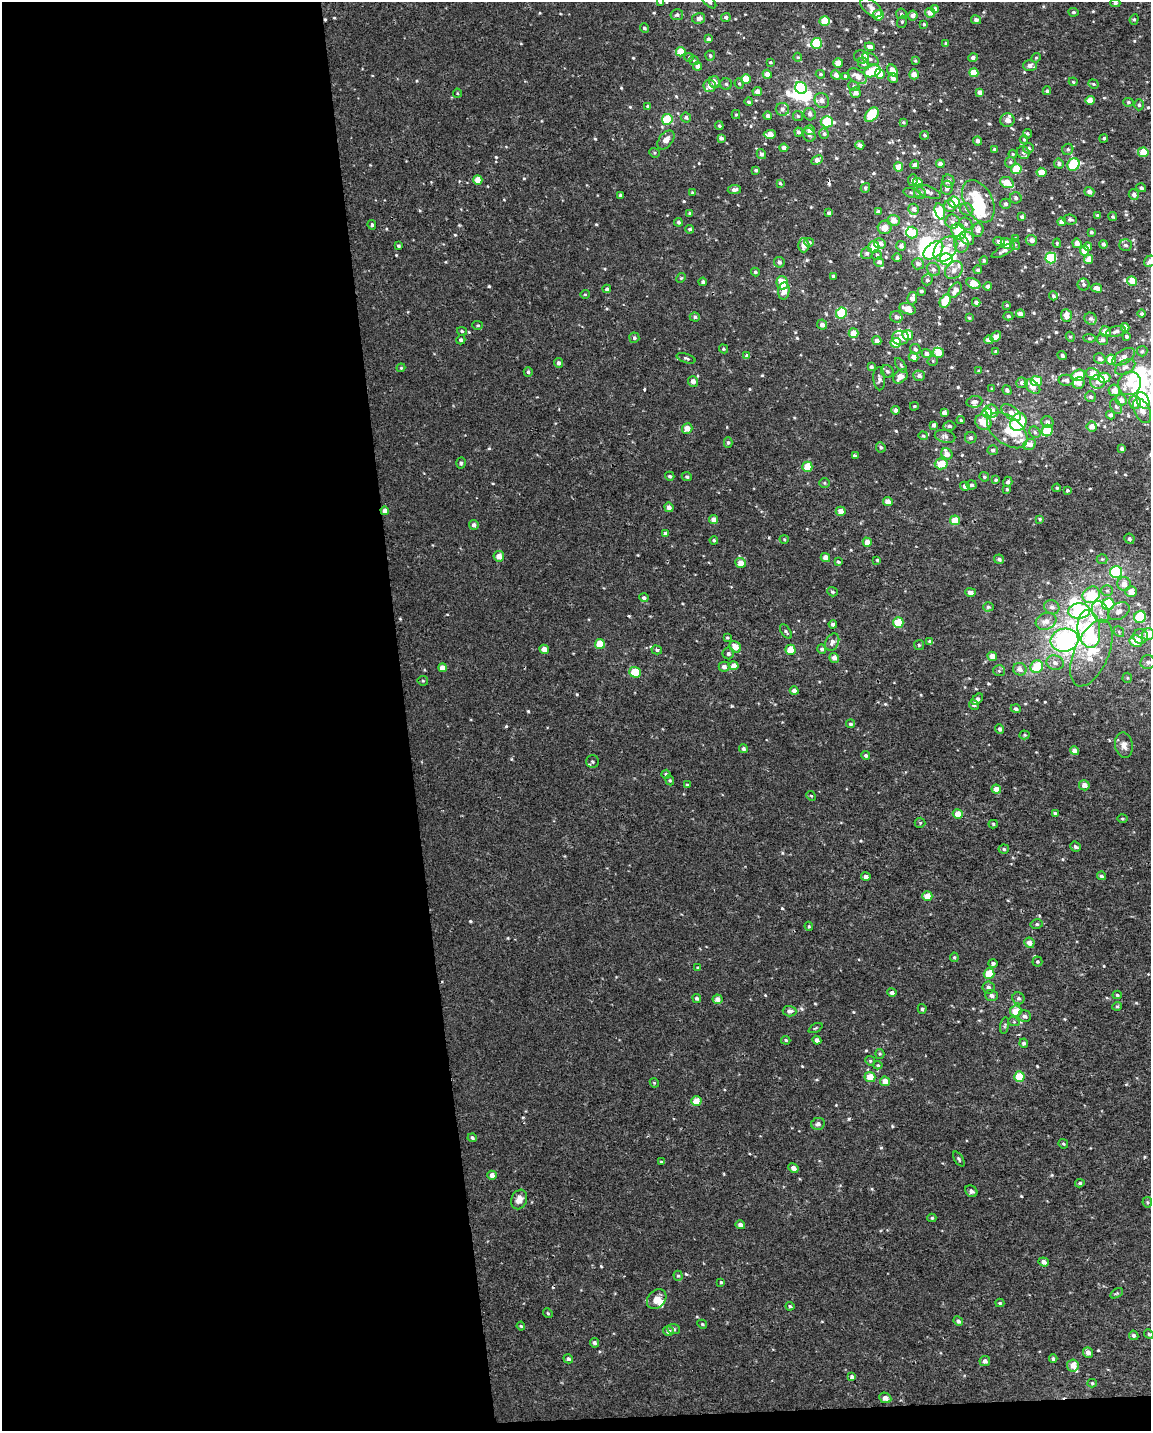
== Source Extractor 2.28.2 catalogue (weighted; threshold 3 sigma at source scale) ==
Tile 9 of 4 x 3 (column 1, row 3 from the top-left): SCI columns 1-1149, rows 52-1480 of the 4595 x 4347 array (HDU 1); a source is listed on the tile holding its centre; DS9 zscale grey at full resolution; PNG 1153 x 1433 px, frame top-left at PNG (2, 2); each listed source drawn as its Kron ellipse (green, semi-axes under 4 px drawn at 4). Shown black and unused: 36% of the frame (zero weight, under 2 of 3 exposures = <1% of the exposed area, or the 3 px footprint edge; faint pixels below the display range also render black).
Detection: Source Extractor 2.28.2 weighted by HDU 2 'WHT'; one run over the whole footprint, this tile lists its part. Background 5.72e-04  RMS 0.0029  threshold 0.013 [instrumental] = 3 sigma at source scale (4.5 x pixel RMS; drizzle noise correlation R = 1.50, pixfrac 1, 0.0396/0.0396 arcsec/px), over >= 5 px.
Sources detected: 646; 16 inside a brighter object's white glare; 1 cosmic-ray / hot-pixel residue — neither listed nor drawn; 31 inside a brighter listed object's ellipse — not listed separately; of the other 598, all 500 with FLUX_AUTO >= 0.312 (the completeness limit of this list) listed and drawn (98 fainter detections not listed), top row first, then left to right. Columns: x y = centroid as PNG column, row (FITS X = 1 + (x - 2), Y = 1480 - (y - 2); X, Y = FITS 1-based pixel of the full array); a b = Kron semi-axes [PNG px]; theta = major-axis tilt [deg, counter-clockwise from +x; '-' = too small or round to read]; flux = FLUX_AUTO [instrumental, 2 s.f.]
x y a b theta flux
660 2 4 4 - 0.31
709 2 8 4 -42 0.58
1115 3 5 4 - 0.65
871 8 12 7 -40 1.4
935 9 4 4 - 1
1073 12 5 4 - 0.45
930 13 5 5 - 2.3
901 14 5 5 - 0.56
677 15 6 5 - 0.66
878 15 5 5 - 4.1
913 16 5 5 - 1.3
726 17 4 4 - 0.61
699 18 6 5 - 1.2
1134 19 5 4 - 0.42
976 20 5 4 - 0.92
825 21 5 4 - 6.9
902 22 6 5 - 0.46
924 24 3 3 - 0.38
644 28 5 4 - 0.46
709 39 4 4 - 0.82
817 43 5 5 - 13
946 43 3 3 - 0.54
870 47 5 4 - 1.9
681 52 5 4 - 5.4
710 56 5 5 - 0.53
689 57 4 4 - 0.34
798 57 4 4 - 0.32
861 57 7 6 - 0.94
973 58 5 4 - 0.9
1036 58 5 4 - 0.41
870 59 9 5 -26 0.75
694 61 5 4 - 0.35
915 61 3 3 - 0.31
770 62 3 3 - 0.33
838 63 5 4 - 2.9
863 63 6 5 - 0.98
698 66 4 4 - 1.7
1030 66 7 5 0 1.1
892 70 6 4 -51 2.8
872 71 8 5 20 9.5
974 73 4 4 - 4.2
767 74 4 4 - 2.1
820 74 5 3 - 0.45
880 74 5 5 - 2.3
914 74 5 5 - 2.2
836 75 5 4 - 1.2
845 76 4 4 - 0.71
857 76 10 6 -33 2.3
893 78 5 4 - 1.2
746 79 5 4 - 4.7
715 82 6 5 - 1.4
1073 82 4 3 - 0.31
726 84 6 5 - 0.52
739 84 5 4 - 0.39
1093 84 5 4 - 0.4
709 86 6 6 - 1.4
854 86 6 4 -23 0.49
801 88 6 5 - 22
757 91 5 4 - 1.7
1047 91 4 4 - 0.53
980 92 4 4 - 1.5
457 93 4 4 - 0.33
856 93 5 5 - 1.6
822 100 8 7 - 1.6
1090 100 4 4 - 2.7
749 102 4 4 - 0.5
1128 102 5 4 - 0.48
1139 105 5 4 - 0.57
648 106 4 4 - 0.63
782 109 6 6 - 0.85
810 114 6 6 - 0.86
736 115 4 4 - 0.34
872 115 8 5 49 11
768 116 4 4 - 0.93
798 116 5 5 - 0.4
686 117 5 5 - 0.67
667 119 5 5 - 8.5
1007 120 7 7 - 1.5
827 122 6 5 - 10
903 122 4 3 - 0.39
719 126 4 4 - 0.56
810 130 5 5 - 1.2
798 132 4 4 - 0.6
770 134 6 4 3 3.4
824 134 5 4 - 0.61
1027 134 5 4 - 0.44
809 135 7 6 - 0.65
924 135 4 4 - 0.54
721 138 4 4 - 0.88
1104 138 4 4 - 0.54
1024 139 4 3 - 0.35
666 140 11 6 52 1.8
978 141 4 4 - 0.82
860 145 4 4 - 0.87
784 148 4 4 - 1.3
1028 148 5 5 - 0.97
995 149 3 3 - 0.6
1068 149 6 5 - 0.56
1143 152 5 5 - 4.8
654 153 5 4 - 0.39
1023 153 6 6 - 0.73
761 154 5 4 - 0.78
1013 154 4 4 - 0.33
817 160 6 4 27 1.8
1010 162 6 5 - 0.48
940 164 4 4 - 1.3
1059 164 5 5 - 0.76
1073 164 6 5 - 18
915 165 4 4 - 1.4
898 167 4 4 - 3.4
1016 169 5 5 - 5.6
756 170 4 4 - 0.48
1041 172 5 4 - 2.9
478 180 4 4 - 3.1
913 180 6 5 - 0.67
948 181 6 6 - 0.95
918 182 5 4 - 3.3
780 183 4 4 - 0.35
1007 183 7 5 -26 3.5
865 188 5 4 - 0.56
947 188 7 5 83 1.1
1141 188 5 4 - 0.56
734 189 7 4 9 0.99
928 192 14 5 -20 1.2
1089 192 5 4 - 1.4
692 193 4 4 - 0.38
912 193 9 4 -13 0.64
920 193 6 6 - 1.2
1134 194 5 5 - 1.1
621 195 4 3 - 0.68
1016 198 6 5 - 0.65
978 201 23 14 -62 12
954 202 6 5 - 8.3
1006 204 5 5 - 0.69
950 206 6 5 - 1.1
914 209 5 5 - 1.3
966 209 7 6 - 0.73
940 211 8 5 -73 5
878 212 4 3 - 0.89
690 213 3 3 - 0.53
829 213 4 4 - 0.63
1098 215 3 3 - 0.5
1022 217 4 4 - 0.53
1113 217 4 4 - 0.45
1070 219 7 5 -8 0.68
894 220 6 5 - 2
678 222 4 4 - 0.63
952 222 7 7 - 0.95
1062 222 4 4 - 1.8
966 224 7 6 - 0.68
372 225 5 4 - 0.4
885 227 7 6 - 2.1
690 229 4 4 - 0.62
978 230 7 5 70 1.1
959 231 8 7 - 8.1
1091 232 4 3 - 0.47
912 233 6 5 - 5.7
967 238 8 6 -43 3.5
1016 238 4 4 - 0.44
1031 240 5 5 - 1.2
999 241 6 4 -4 1
809 242 5 4 - 0.63
1006 243 6 5 - 3
1057 243 4 4 - 0.43
1077 243 5 4 - 1.5
880 244 6 5 - 1.8
961 244 9 7 -87 1.9
1015 244 6 4 -66 0.5
1103 244 4 4 - 0.82
804 245 7 5 -90 2.1
1125 245 6 6 - 0.77
398 246 3 3 - 0.44
901 246 5 5 - 1.1
874 247 6 5 - 4.4
1088 247 4 4 - 2.1
945 249 14 9 50 4.7
933 250 11 7 39 32
1003 251 13 5 27 1.1
1084 251 5 4 - 2.7
867 253 6 6 - 0.7
877 255 5 5 - 0.41
897 258 4 4 - 0.59
1051 258 5 5 - 21
946 259 6 6 - 32
1089 259 4 4 - 2.8
984 260 4 3 - 0.43
1150 261 6 5 - 1.7
779 262 5 5 - 1.1
879 262 5 4 - 0.85
918 264 6 5 - 1.3
933 269 7 6 - 0.99
954 270 10 8 48 1.6
978 270 4 4 - 0.46
755 272 4 4 - 0.49
833 276 3 3 - 0.53
681 278 5 4 - 0.32
927 280 5 5 - 0.62
1132 281 5 4 - 3.4
703 282 4 4 - 0.72
782 283 7 5 -74 6
973 284 7 5 -22 4.9
1084 284 6 6 - 0.73
988 286 4 4 - 0.81
1097 288 5 4 - 1.9
607 289 4 4 - 0.68
955 290 8 5 57 2.1
784 291 9 5 83 2.5
921 291 4 3 - 0.56
585 294 5 4 - 0.32
1053 296 4 4 - 0.44
912 298 6 5 - 1.7
945 301 7 5 63 7.4
976 302 4 4 - 1
1007 305 4 3 - 0.32
908 309 8 5 -18 2.8
841 313 6 5 - 9.5
1020 314 4 4 - 1.5
1141 314 4 4 - 0.49
1066 315 6 5 - 2.4
1008 316 5 4 - 0.52
695 317 5 4 - 0.6
896 317 6 5 - 0.97
969 318 3 3 - 0.34
1091 319 6 5 - 0.73
822 324 5 5 - 1.3
478 325 5 4 - 0.32
1125 327 4 4 - 2
462 331 5 4 - 0.41
1105 331 5 5 - 2
1116 332 10 5 16 0.89
853 333 5 4 - 3.6
908 335 5 5 - 4.3
1126 336 4 4 - 0.56
996 337 6 4 43 1.9
1070 337 5 4 - 0.43
634 338 5 5 - 0.55
901 338 8 7 - 1.8
1089 338 6 4 -6 0.39
461 340 5 4 - 0.58
989 340 5 4 - 2.2
1102 340 6 5 - 0.87
877 341 4 4 - 1.7
896 343 5 5 - 7.7
723 349 5 4 - 0.35
915 349 5 5 - 0.75
996 351 4 4 - 0.39
1142 351 5 5 - 0.5
938 353 5 5 - 3.1
926 354 5 4 - 1.2
1062 355 5 4 - 0.69
747 356 4 4 - 1.1
914 357 5 4 - 2
1124 357 13 6 32 1.9
686 358 10 4 -18 0.57
1100 359 6 5 - 1.1
1111 360 5 5 - 5.2
933 361 5 5 - 0.43
558 363 5 4 - 0.81
901 365 8 3 -56 0.43
871 367 4 3 - 0.57
1125 367 11 6 29 1.2
401 368 4 3 - 0.32
887 371 7 6 - 0.69
979 371 4 3 - 0.44
528 372 4 4 - 0.51
1093 374 7 5 -29 4.1
1078 375 7 5 23 6.7
919 376 6 5 - 0.94
900 377 8 6 40 2.1
1104 378 6 5 - 5.6
879 379 11 6 -87 0.93
1066 380 8 5 -1 0.97
693 381 5 5 - 1.4
1036 381 5 5 - 7
1097 382 7 7 - 1.2
1022 383 5 5 - 1
1079 383 6 5 - 1.2
1129 384 12 11 - 5.6
1032 386 9 5 -41 3.1
992 389 4 4 - 0.33
1007 390 5 4 - 0.65
1114 390 6 5 - 2.7
1091 397 5 5 - 0.81
1121 400 6 5 - 1.7
1143 401 9 6 -64 15
974 402 8 5 8 1
1135 402 6 6 - 3.4
914 406 4 3 - 0.34
1116 407 8 5 -62 0.72
896 410 4 4 - 0.98
992 411 7 6 - 1.8
1142 411 13 7 -63 2.3
1011 412 11 6 -36 1.4
944 413 4 4 - 1.4
987 413 5 5 - 7.1
1111 415 4 4 - 0.9
961 420 4 3 - 0.35
983 422 9 7 -39 4.9
1018 422 9 7 55 29
1047 422 6 5 - 0.94
934 425 4 4 - 0.88
949 426 6 4 -3 0.6
1092 426 5 5 - 2.2
687 428 5 5 - 2.4
1007 430 23 13 -38 6.1
1047 431 6 5 - 12
1035 432 6 5 - 0.6
923 436 5 3 - 0.4
945 436 10 6 -13 0.94
971 438 6 5 - 0.75
728 443 5 4 - 0.53
1030 444 6 5 - 1.5
881 447 5 4 - 0.48
1122 449 3 3 - 0.7
993 450 5 5 - 0.7
947 454 6 5 - 1.8
855 456 4 3 - 3.8
461 463 5 4 - 0.49
941 464 6 5 - 4.9
807 467 5 5 - 5.3
670 476 5 4 - 0.64
687 477 5 4 - 0.6
984 477 5 4 - 0.41
996 480 4 3 - 0.55
1008 482 5 4 - 0.68
825 483 5 5 - 0.39
971 485 5 4 - 0.63
965 486 5 4 - 1
1057 488 4 3 - 0.38
1007 489 4 3 - 0.45
1067 490 3 3 - 0.33
888 502 5 4 - 2.4
669 507 5 4 - 1.3
385 511 4 4 - 1.6
841 511 5 4 - 2.3
1040 519 4 3 - 0.32
714 520 4 4 - 2.3
955 520 5 4 - 4.6
474 525 5 4 - 0.91
665 533 4 4 - 0.62
784 539 4 4 - 0.34
1129 539 5 5 - 0.69
714 540 4 4 - 0.45
867 542 4 4 - 2.4
499 556 5 5 - 2.6
825 557 5 4 - 1.8
999 559 5 4 - 0.79
1102 559 5 5 - 0.42
877 560 4 4 - 0.32
838 562 4 3 - 0.51
741 563 5 5 - 2.9
1116 572 6 6 - 29
1124 584 7 6 - 2.3
1107 591 6 5 - 0.68
832 592 5 4 - 0.39
970 592 5 4 - 1.4
1131 592 6 5 - 2.9
1091 595 9 7 39 9.7
644 598 4 4 - 0.69
1108 604 6 6 - 14
988 607 5 4 - 0.46
1052 607 8 7 - 1.2
1079 611 11 7 3 33
1119 611 11 8 31 2
1100 612 11 8 -65 2.1
1140 617 6 5 - 15
1046 621 10 8 20 2.5
898 623 5 5 - 9.5
833 624 4 4 - 0.94
1089 629 19 11 -82 15
786 632 8 4 -57 0.53
1119 632 6 4 -48 0.47
1148 634 6 6 - 4.3
1141 636 7 7 - 1.5
727 637 3 3 - 0.31
1064 640 14 11 12 73
930 641 4 3 - 1
1136 641 6 6 - 4.7
832 642 9 6 62 1.3
600 644 5 5 - 5.5
919 645 5 5 - 0.47
735 647 6 5 - 2.9
544 649 5 4 - 2.1
822 649 5 4 - 0.66
657 650 5 4 - 0.46
790 650 5 5 - 4.2
728 653 6 6 - 0.7
1091 653 35 17 67 11
992 656 5 4 - 2.1
834 658 5 5 - 1.7
1148 662 7 7 - 0.92
1055 663 8 7 - 1.3
734 666 4 4 - 2.7
724 667 5 5 - 1.2
1037 667 6 6 - 7.6
442 668 4 4 - 2.3
1020 669 7 6 - 1.5
999 671 6 5 - 0.49
635 672 5 5 - 7.8
1127 678 5 5 - 0.35
423 681 5 5 - 0.37
794 691 4 4 - 1.3
977 699 7 4 42 1
974 705 5 5 - 0.66
1016 709 5 4 - 0.78
850 724 4 4 - 0.58
1000 729 5 4 - 0.8
1025 735 5 4 - 0.4
1124 745 12 9 -81 1.7
743 749 4 4 - 0.69
1074 751 5 4 - 1.7
866 755 4 4 - 0.62
592 762 6 6 - 0.6
666 774 4 4 - 0.49
670 780 5 4 - 0.37
687 785 4 4 - 0.4
1084 785 5 5 - 1.8
996 789 5 4 - 2.7
811 796 5 4 - 0.34
1055 813 4 3 - 0.54
958 814 5 5 - 3.6
1122 819 5 4 - 0.37
920 823 5 5 - 0.41
993 824 4 4 - 0.41
1075 847 5 4 - 0.61
1004 849 5 4 - 0.5
1101 876 4 4 - 0.57
866 877 5 4 - 1.1
927 896 5 4 - 3.5
1037 924 6 5 - 0.48
809 926 4 3 - 0.33
1029 943 5 5 - 1.8
954 957 4 4 - 0.38
1037 962 5 5 - 0.44
993 963 4 4 - 0.74
698 968 3 3 - 0.49
989 974 5 5 - 5.9
988 987 6 6 - 0.92
892 993 5 4 - 1
991 995 6 5 - 1
1117 995 4 4 - 0.44
697 998 4 4 - 0.56
1018 998 6 5 - 0.71
717 999 5 5 - 1.6
1117 1006 5 4 - 0.38
922 1009 5 4 - 0.52
789 1011 7 5 -4 1.1
1016 1011 6 5 - 4.2
1025 1016 6 5 - 0.97
1014 1022 6 3 -19 0.34
1005 1026 8 4 81 0.49
815 1028 7 3 27 0.33
786 1040 4 3 - 0.39
817 1040 4 4 - 1.1
1024 1043 4 4 - 0.67
880 1054 5 4 - 0.35
870 1061 5 4 - 0.37
878 1065 4 4 - 0.39
1019 1076 5 5 - 8.8
870 1077 5 5 - 3.7
885 1081 5 4 - 2.9
654 1083 5 4 - 0.32
696 1101 5 5 - 4.7
818 1124 7 6 - 1
472 1138 4 4 - 0.56
1063 1144 5 4 - 0.39
959 1159 8 4 -57 0.45
661 1162 4 3 - 0.42
793 1168 5 4 - 1.5
492 1175 5 4 - 1.4
1080 1183 4 4 - 0.51
971 1191 6 5 - 0.77
519 1199 10 7 68 2.3
1147 1202 5 5 - 0.39
932 1218 4 4 - 0.41
740 1225 5 4 - 1.1
1044 1262 5 4 - 1.6
678 1276 5 4 - 0.43
721 1282 3 3 - 0.34
1117 1293 7 4 30 0.4
657 1299 11 8 48 2.2
1000 1303 4 4 - 0.35
790 1306 4 3 - 0.5
548 1313 5 4 - 0.37
958 1321 5 4 - 0.72
702 1324 5 4 - 0.37
521 1326 4 3 - 0.31
674 1329 6 5 - 0.61
668 1331 5 5 - 1.3
1149 1334 5 4 - 0.39
1134 1335 5 4 - 0.74
594 1343 5 4 - 0.78
1088 1352 5 5 - 1.5
568 1359 5 4 - 0.61
1053 1359 4 4 - 0.49
985 1361 5 5 - 1.2
1073 1365 6 6 - 2.4
852 1377 4 4 - 1.5
1092 1383 4 4 - 0.41
885 1398 6 5 - 1.7
Overlapping masked pixels (flux is a lower limit): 1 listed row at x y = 385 511
Isophote crosses this tile's border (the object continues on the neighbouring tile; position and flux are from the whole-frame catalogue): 5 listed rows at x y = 660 2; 709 2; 1115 3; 1150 261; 1148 634